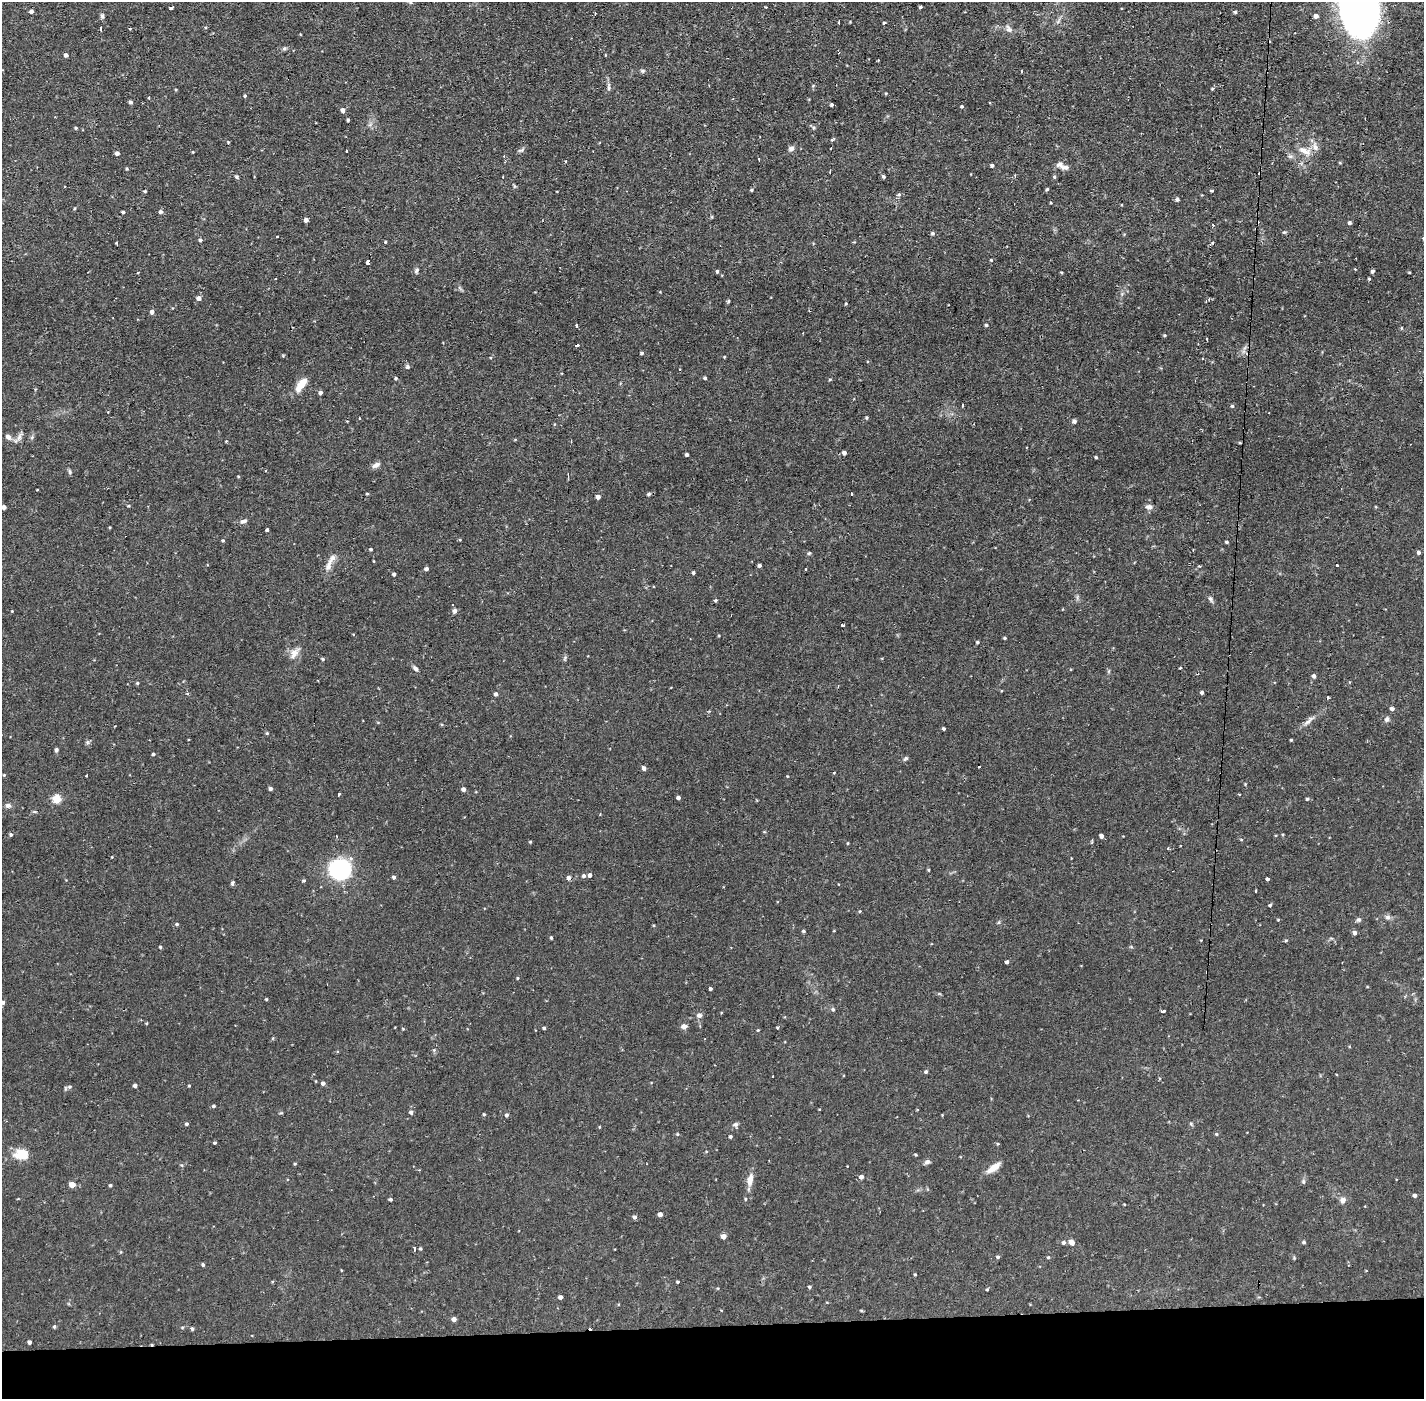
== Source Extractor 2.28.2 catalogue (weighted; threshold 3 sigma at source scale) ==
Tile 8 of 3 x 3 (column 2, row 3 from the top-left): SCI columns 1424-2845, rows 53-1449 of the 4268 x 4298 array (HDU 1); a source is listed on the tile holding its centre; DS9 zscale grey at full resolution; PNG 1426 x 1401 px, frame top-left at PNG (2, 2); no overlay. Shown black and unused: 5% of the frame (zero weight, under 2 of 3 exposures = <1% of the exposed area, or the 3 px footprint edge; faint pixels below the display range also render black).
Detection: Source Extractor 2.28.2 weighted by HDU 2 'WHT'; one run over the whole footprint, this tile lists its part. Background 0.0738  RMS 0.006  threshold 0.0271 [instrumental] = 3 sigma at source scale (4.5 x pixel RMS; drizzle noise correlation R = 1.50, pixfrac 1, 0.05/0.05 arcsec/px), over >= 5 px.
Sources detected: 278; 18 cosmic-ray / hot-pixel residue — not listed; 1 inside a brighter listed object's ellipse — not listed separately; the other 259 listed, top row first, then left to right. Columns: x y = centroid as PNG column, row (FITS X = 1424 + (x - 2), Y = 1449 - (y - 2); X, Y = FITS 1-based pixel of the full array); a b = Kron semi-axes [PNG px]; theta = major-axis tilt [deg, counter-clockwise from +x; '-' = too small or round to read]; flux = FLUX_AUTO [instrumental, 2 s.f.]
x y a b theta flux
410 2 5 4 - 0.87
1357 6 57 33 -72 280
920 7 3 3 - 0.84
171 8 4 3 - 2.3
31 12 4 4 - 1.8
1235 12 5 4 - 0.99
102 16 6 5 - 1.2
1316 16 5 4 - 2.2
1058 21 9 4 55 1.6
839 22 3 2 - 0.65
884 23 4 3 - 0.66
206 27 4 3 - 0.54
101 29 4 3 - 2.4
1009 29 12 7 -53 2.5
284 48 6 5 - 1.1
66 55 4 4 - 2
642 71 6 5 - 0.97
1021 71 3 2 - 0.67
609 87 13 4 90 1.6
1212 89 4 3 - 0.57
886 93 4 3 - 0.49
245 96 4 3 - 0.7
131 102 4 4 - 1.3
832 105 3 3 - 0.94
962 106 4 4 - 0.81
342 110 5 4 - 2.1
348 120 4 3 - 0.72
76 128 4 3 - 0.71
814 128 6 4 89 0.82
833 139 5 3 - 1
228 142 3 3 - 0.49
1315 146 14 6 -81 3.3
791 148 8 6 24 1.8
521 150 9 5 13 1.2
347 151 3 2 - 0.76
1305 151 21 9 -25 5.9
193 152 3 3 - 0.42
117 153 4 4 - 1.9
759 159 3 2 - 0.8
566 161 3 3 - 0.97
992 166 3 3 - 1.2
1062 166 17 7 -27 3.3
127 169 4 3 - 0.59
883 176 4 4 - 1.1
237 177 5 4 - 0.89
1054 177 5 4 - 0.74
514 186 6 4 -72 0.69
1047 189 4 3 - 0.76
751 190 4 4 - 0.69
145 191 4 3 - 0.78
1211 191 4 3 - 0.69
899 194 5 5 - 0.96
1177 199 5 4 - 1.3
75 208 5 3 - 0.55
123 212 3 3 - 0.82
161 212 5 4 - 1.4
306 220 4 4 - 2.1
1349 223 4 4 - 1.3
1213 225 4 3 - 1.2
1284 232 5 4 - 0.79
932 233 4 4 - 1.1
278 237 3 3 - 2.2
200 240 4 4 - 1.2
117 242 3 3 - 1.9
385 242 3 3 - 0.56
991 260 3 3 - 0.5
368 262 4 3 - 5.8
1355 269 3 2 - 0.64
416 270 8 5 65 1.4
717 271 4 3 - 0.83
1372 271 4 4 - 1.3
1061 272 4 3 - 0.55
1409 272 4 3 - 0.49
276 279 3 2 - 0.7
199 298 5 4 - 2.7
1209 299 3 3 - 0.98
728 301 5 4 - 0.71
846 304 3 3 - 0.84
152 312 4 4 - 2.3
986 325 4 4 - 0.77
577 326 3 3 - 2.2
1401 328 5 3 - 0.44
1165 335 4 4 - 0.61
576 345 3 3 - 4.9
642 353 3 3 - 1.1
724 357 4 3 - 0.44
407 367 6 5 - 1.1
396 378 4 3 - 0.84
705 378 4 4 - 0.9
830 379 4 4 - 0.64
301 384 16 7 51 8.6
320 392 4 4 - 1.7
962 405 3 2 - 0.69
1232 406 5 5 - 0.83
866 418 5 4 - 0.73
347 421 3 2 - 0.52
1074 421 4 4 - 2.1
8 437 8 6 -41 2.3
19 437 13 5 63 2.3
226 441 4 3 - 0.47
844 453 4 4 - 1.7
687 454 3 3 - 1.3
1096 457 3 3 - 0.78
376 465 11 6 29 2.2
70 472 7 4 -83 0.95
238 476 4 3 - 0.49
367 494 5 3 - 0.51
649 494 5 4 - 1.1
851 494 3 3 - 1.7
598 497 4 4 - 2.4
4 507 4 4 - 2.2
1149 507 10 6 -5 2.3
244 521 9 5 14 1.7
267 530 4 3 - 1.9
223 541 4 4 - 0.58
1227 542 4 3 - 0.79
371 549 4 3 - 0.83
1193 550 2 2 - 0.42
1419 552 5 4 - 1.3
809 553 4 4 - 0.75
759 565 3 3 - 1.3
1336 565 3 3 - 1.3
328 566 16 8 67 4.1
426 569 4 4 - 1.5
806 569 3 2 - 0.89
693 573 4 3 - 0.93
394 574 3 3 - 1.2
1210 599 8 5 -61 1.4
715 600 4 4 - 0.7
12 611 3 3 - 0.4
455 611 4 4 - 2.3
842 625 3 3 - 3.8
1005 638 3 3 - 0.71
977 642 4 3 - 0.77
294 653 16 7 52 4.2
565 658 7 4 54 0.86
323 659 4 4 - 0.77
415 669 8 5 -50 1.5
1314 676 5 4 - 1.7
137 683 4 4 - 0.67
838 686 3 3 - 0.7
1202 692 4 3 - 1.4
496 694 4 4 - 1.5
1392 709 5 4 - 1.7
1387 719 7 6 - 1.6
1308 721 19 5 44 3
944 729 3 3 - 1.1
267 733 4 4 - 0.61
1291 740 3 3 - 0.52
56 750 4 4 - 1.5
153 754 3 3 - 0.87
905 758 7 5 47 1
644 768 5 4 - 2
834 772 3 2 - 0.72
4 775 4 3 - 0.53
87 776 3 3 - 1.6
1245 784 4 3 - 0.46
270 789 4 4 - 1.2
463 789 4 4 - 2.1
339 794 4 3 - 1.1
678 798 4 3 - 1.5
57 799 5 5 - 19
1307 799 4 3 - 0.87
8 806 7 6 - 2.1
764 832 5 3 - 0.49
11 834 5 5 - 1
336 836 3 2 - 0.64
1101 836 4 4 - 2
1241 839 5 3 - 0.47
530 842 3 3 - 0.6
848 843 4 3 - 0.48
340 869 21 20 - 55
929 870 4 3 - 0.58
590 875 4 4 - 1.6
584 876 5 5 - 1.3
394 877 4 4 - 1.3
569 878 5 4 - 2
1267 879 4 3 - 1.9
303 881 4 3 - 0.71
232 883 6 4 75 0.89
1256 891 3 2 - 0.44
1270 905 4 3 - 0.83
860 911 4 4 - 0.51
1387 917 8 6 -16 1.6
1278 920 4 3 - 0.48
1359 920 6 6 - 1.2
177 924 4 4 - 0.69
803 931 4 4 - 0.93
1355 933 5 4 - 1.7
551 938 4 3 - 0.79
1286 940 4 4 - 0.65
160 947 4 3 - 0.64
1007 962 3 3 - 1.5
518 978 4 3 - 0.59
710 989 3 3 - 1.1
266 999 3 3 - 0.66
3 1002 5 4 - 1.3
833 1009 5 5 - 0.97
1162 1011 4 3 - 3.6
699 1015 7 6 - 1.8
147 1023 4 3 - 0.51
684 1026 6 5 - 3.1
544 1028 3 3 - 1.1
777 1028 3 3 - 2.3
403 1029 4 3 - 0.47
758 1030 3 3 - 0.57
434 1050 4 4 - 0.71
926 1072 4 4 - 0.89
323 1083 4 4 - 1.6
135 1085 4 3 - 1.7
189 1086 3 3 - 0.51
70 1087 7 5 21 1.2
214 1106 4 3 - 0.94
411 1112 4 4 - 1.6
484 1114 3 3 - 0.7
506 1115 4 4 - 1.2
186 1124 4 3 - 0.98
1191 1124 6 4 -19 0.67
736 1125 7 7 - 1.4
599 1127 4 3 - 0.43
677 1134 4 4 - 0.63
1217 1134 5 4 - 0.7
730 1136 4 4 - 0.98
215 1143 4 3 - 0.83
998 1144 4 4 - 0.6
21 1154 18 12 -2 10
915 1155 4 3 - 0.63
927 1162 8 5 27 1.5
295 1164 4 3 - 0.53
993 1168 19 7 35 5.7
861 1177 5 5 - 2.1
750 1179 16 7 79 5.1
1303 1182 7 5 -89 1.1
72 1185 4 4 - 8.4
110 1185 4 4 - 0.75
1415 1195 4 4 - 1.6
390 1199 4 3 - 0.9
745 1199 4 4 - 0.61
1343 1200 8 7 - 2.5
660 1214 4 4 - 2.8
634 1217 5 4 - 1.5
724 1236 4 4 - 3.8
1072 1242 7 6 - 2.8
1304 1242 5 4 - 0.83
1064 1243 5 5 - 1.3
414 1249 4 3 - 2.8
998 1257 4 3 - 0.87
1048 1257 4 3 - 0.6
203 1265 4 3 - 0.89
915 1274 3 3 - 0.59
678 1282 3 3 - 0.65
809 1287 4 3 - 0.9
987 1289 4 3 - 0.53
560 1297 4 4 - 1.8
861 1310 5 3 - 0.54
454 1319 4 4 - 2.7
54 1327 5 4 - 0.75
192 1329 4 4 - 1
29 1342 4 4 - 1.6
Isophote crosses this tile's border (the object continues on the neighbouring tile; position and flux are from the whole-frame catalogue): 4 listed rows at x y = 410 2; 1357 6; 1235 12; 3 1002